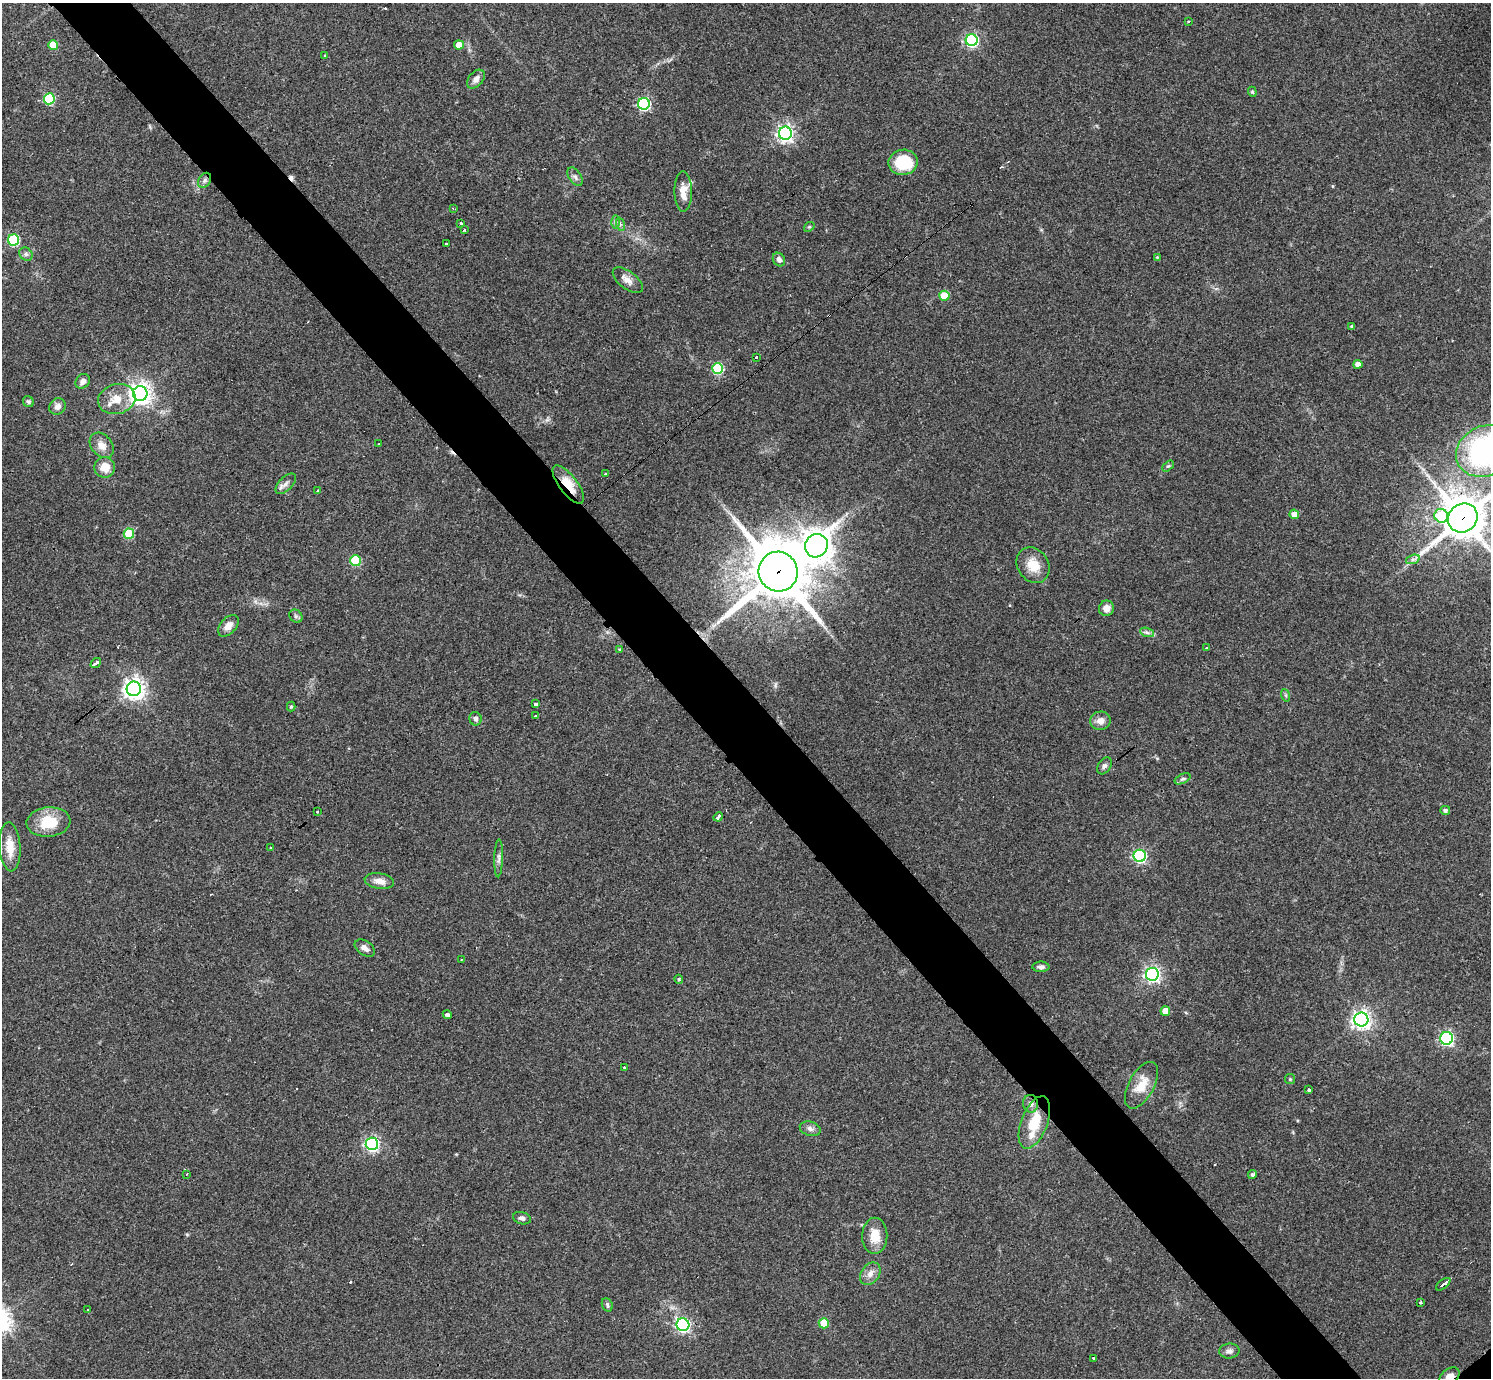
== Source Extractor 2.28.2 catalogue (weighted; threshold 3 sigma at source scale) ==
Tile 11 of 4 x 4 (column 3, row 3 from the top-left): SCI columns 2984-4472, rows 1533-2908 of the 5962 x 5959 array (HDU 1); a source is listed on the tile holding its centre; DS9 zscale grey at full resolution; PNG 1493 x 1380 px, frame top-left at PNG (2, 3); each listed source drawn as its Kron ellipse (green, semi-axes under 4 px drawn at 4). Shown black and unused: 5% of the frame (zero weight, under 3 of 4 exposures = <1% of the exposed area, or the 3 px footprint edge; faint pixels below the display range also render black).
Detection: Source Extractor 2.28.2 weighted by HDU 2 'WHT'; one run over the whole footprint, this tile lists its part. Background 0.0435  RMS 0.0048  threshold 0.0216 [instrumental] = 3 sigma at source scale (4.5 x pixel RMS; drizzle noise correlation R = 1.50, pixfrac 1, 0.05/0.05 arcsec/px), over >= 5 px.
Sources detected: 121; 8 cosmic-ray / hot-pixel residue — neither listed nor drawn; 3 inside a brighter listed object's ellipse — not listed separately; the other 110 listed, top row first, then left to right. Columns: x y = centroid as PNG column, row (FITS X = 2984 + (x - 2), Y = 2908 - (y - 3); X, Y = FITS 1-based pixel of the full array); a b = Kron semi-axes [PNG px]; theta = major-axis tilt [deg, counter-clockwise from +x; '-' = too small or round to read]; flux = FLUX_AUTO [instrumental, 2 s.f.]
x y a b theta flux
1188 21 3 3 - 0.45
972 40 6 6 - 82
53 45 5 5 - 11
459 45 5 4 - 5.1
325 56 3 3 - 1.2
476 79 11 7 49 2.5
1252 92 5 4 - 0.59
49 99 5 5 - 33
644 104 6 6 - 63
785 133 6 6 - 180
903 162 14 12 10 21
575 177 10 6 -56 1.5
204 180 8 6 56 1.3
683 191 20 9 -89 5.4
453 208 4 2 - 0.53
615 222 6 4 -89 0.9
461 223 3 3 - 13
620 224 7 4 -73 0.95
809 227 6 4 40 0.64
464 230 3 3 - 8.1
13 240 5 5 - 42
446 244 3 3 - 6.2
26 254 7 6 - 1.2
1157 257 3 3 - 0.37
779 260 7 5 -59 1.7
628 280 18 8 -38 3.5
944 296 5 5 - 16
1352 326 3 3 - 0.95
756 357 3 3 - 1.9
1358 364 4 4 - 3.5
717 368 5 5 - 38
83 381 8 6 49 2.4
140 393 7 7 - 340
117 399 19 15 15 8
28 402 6 5 - 1.1
57 406 9 7 45 2.4
379 444 3 2 - 0.92
102 445 14 10 -50 4.2
1486 451 30 25 23 100
1168 466 7 4 42 0.73
105 467 10 10 - 6.3
606 474 3 3 - 1.1
286 484 12 6 45 2.2
568 484 23 9 -52 8.8
318 491 3 3 - 0.94
1294 514 5 4 - 4.7
1441 516 7 6 - 21
1463 518 15 14 - 1400
129 534 5 5 - 20
816 546 12 11 - 610
1413 559 7 4 18 1.1
355 561 5 5 - 28
1033 565 19 15 -56 8.5
778 572 20 19 - 2800
1106 608 8 7 - 3.5
296 616 7 6 - 1.1
228 626 13 7 48 3.7
1147 632 7 4 -20 1.2
1207 647 3 3 - 1.2
620 650 3 3 - 2.4
96 663 6 3 38 14
134 689 7 7 - 310
1285 695 6 4 -70 0.68
535 704 4 3 - 4.3
291 706 5 4 - 0.59
535 716 3 3 - 2.2
476 719 7 6 - 1.2
1100 721 10 9 - 3.4
1104 766 9 6 57 1.4
1182 779 8 4 26 1
1445 810 5 4 - 1.3
317 811 3 3 - 1.7
718 817 5 3 - 7.2
48 822 22 14 6 14
10 847 24 10 -86 7.8
271 847 3 3 - 4.5
1140 856 6 6 - 80
499 858 19 4 88 1.8
379 881 15 8 -10 3.7
365 948 11 7 -34 2.4
462 959 3 2 - 0.45
1041 967 8 5 -1 1.7
1152 974 6 6 - 140
679 979 4 4 - 0.58
1165 1011 5 5 - 6.2
447 1015 4 3 - 5.5
1361 1019 7 7 - 230
1447 1038 6 6 - 97
624 1068 3 2 - 0.76
1290 1079 5 5 - 0.64
1141 1085 25 12 61 9.2
1309 1090 3 3 - 6.3
1031 1104 9 7 -88 2.2
1034 1122 28 13 69 14
810 1129 11 7 -16 2
372 1144 6 6 - 100
186 1174 3 2 - 0.54
1252 1174 4 4 - 1.1
522 1218 9 6 -16 1.5
875 1236 18 12 90 8.2
870 1274 12 9 54 3.3
1443 1284 8 3 39 7.9
1421 1302 3 3 - 2.5
607 1305 7 5 -70 1
88 1309 3 3 - 2.8
824 1323 5 5 - 11
683 1325 6 6 - 97
1229 1351 10 7 7 1.9
1093 1358 3 3 - 1
1449 1376 11 7 37 3.5
Overlapping masked pixels (flux is a lower limit): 5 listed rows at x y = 568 484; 1463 518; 778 572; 1031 1104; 1449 1376
Isophote crosses this tile's border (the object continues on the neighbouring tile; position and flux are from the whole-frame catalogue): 3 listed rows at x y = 1486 451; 1463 518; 1449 1376